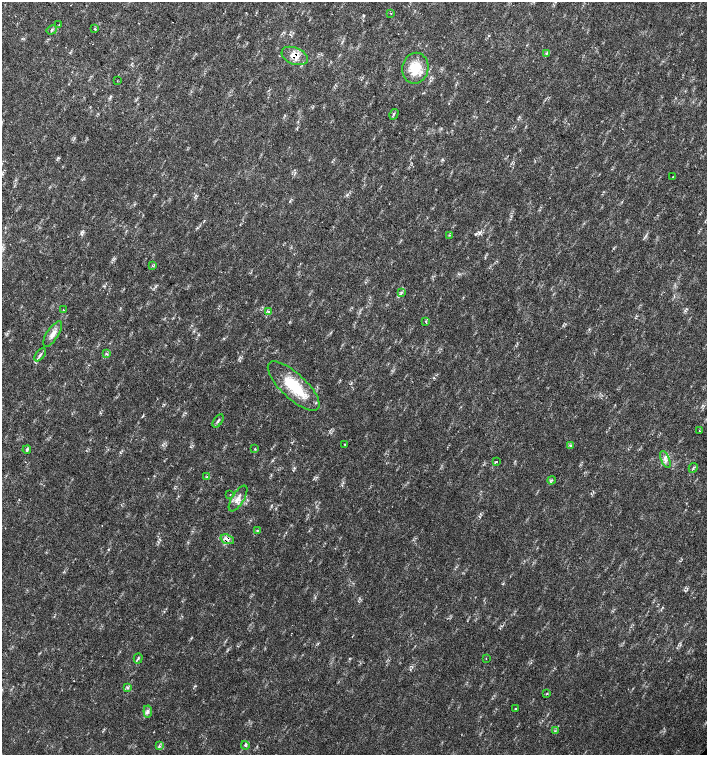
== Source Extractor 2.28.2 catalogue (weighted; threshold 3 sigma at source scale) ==
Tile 11 of 4 x 4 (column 3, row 3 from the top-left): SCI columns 3044-4453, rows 1507-3012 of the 6023 x 6029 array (HDU 1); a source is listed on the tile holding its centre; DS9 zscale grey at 2 x 2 block average (1 PNG px = mean of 2 x 2 image px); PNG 709 x 757 px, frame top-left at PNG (2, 2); each listed source drawn as its Kron ellipse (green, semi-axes under 4 px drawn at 4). Shown black and unused: <1% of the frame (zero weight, under 2 of 3 exposures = <1% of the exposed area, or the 3 px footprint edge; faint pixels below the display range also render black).
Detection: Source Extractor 2.28.2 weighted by HDU 2 'WHT'; one run over the whole footprint, this tile lists its part. Background 0.0239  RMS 0.0033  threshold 0.0147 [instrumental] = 3 sigma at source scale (4.5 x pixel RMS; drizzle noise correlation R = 1.50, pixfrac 1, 0.0396/0.0396 arcsec/px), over >= 5 px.
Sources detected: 46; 2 cosmic-ray / hot-pixel residue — neither listed nor drawn; the other 44 listed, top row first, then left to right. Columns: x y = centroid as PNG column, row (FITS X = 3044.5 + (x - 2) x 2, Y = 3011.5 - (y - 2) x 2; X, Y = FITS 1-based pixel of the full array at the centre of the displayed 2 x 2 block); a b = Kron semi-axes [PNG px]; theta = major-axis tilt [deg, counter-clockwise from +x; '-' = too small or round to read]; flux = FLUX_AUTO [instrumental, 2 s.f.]
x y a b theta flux
391 13 2 2 - 0.42
59 25 2 2 - 0.52
95 29 3 2 - 0.59
52 30 5 2 - 0.63
546 53 3 3 - 0.84
295 56 14 8 -22 8
415 68 15 13 78 18
117 81 2 2 - 0.29
394 114 5 2 - 0.87
673 177 2 2 - 0.64
449 235 3 2 - 0.57
153 266 3 2 - 0.53
402 292 4 3 - 1
63 310 2 2 - 0.87
269 312 3 2 - 0.68
426 322 3 2 - 0.55
53 334 15 5 58 5.3
106 354 4 2 - 0.8
40 355 7 3 51 1.6
294 386 33 12 -43 30
218 421 7 3 56 1.3
699 431 2 2 - 1.1
344 444 2 2 - 0.38
571 446 4 2 - 0.71
255 449 3 3 - 0.78
27 450 4 3 - 1.4
665 459 9 4 -66 3
496 462 2 2 - 1
693 468 5 2 - 0.76
207 477 4 2 - 0.88
552 480 4 3 - 1.1
230 495 2 2 - 0.39
238 498 14 6 58 5.4
257 531 3 3 - 0.68
227 539 7 4 -18 3
138 658 5 2 - 1
486 658 2 2 - 0.37
128 688 3 3 - 1.1
547 694 4 2 - 0.53
515 708 2 2 - 1
148 711 6 3 -83 1.9
555 731 3 2 - 0.41
245 745 4 3 - 1.1
159 746 4 2 - 0.77
Overlapping masked pixels (flux is a lower limit): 2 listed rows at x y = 295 56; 227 539
Diffuse or blended objects may show on this block-average render without a row.